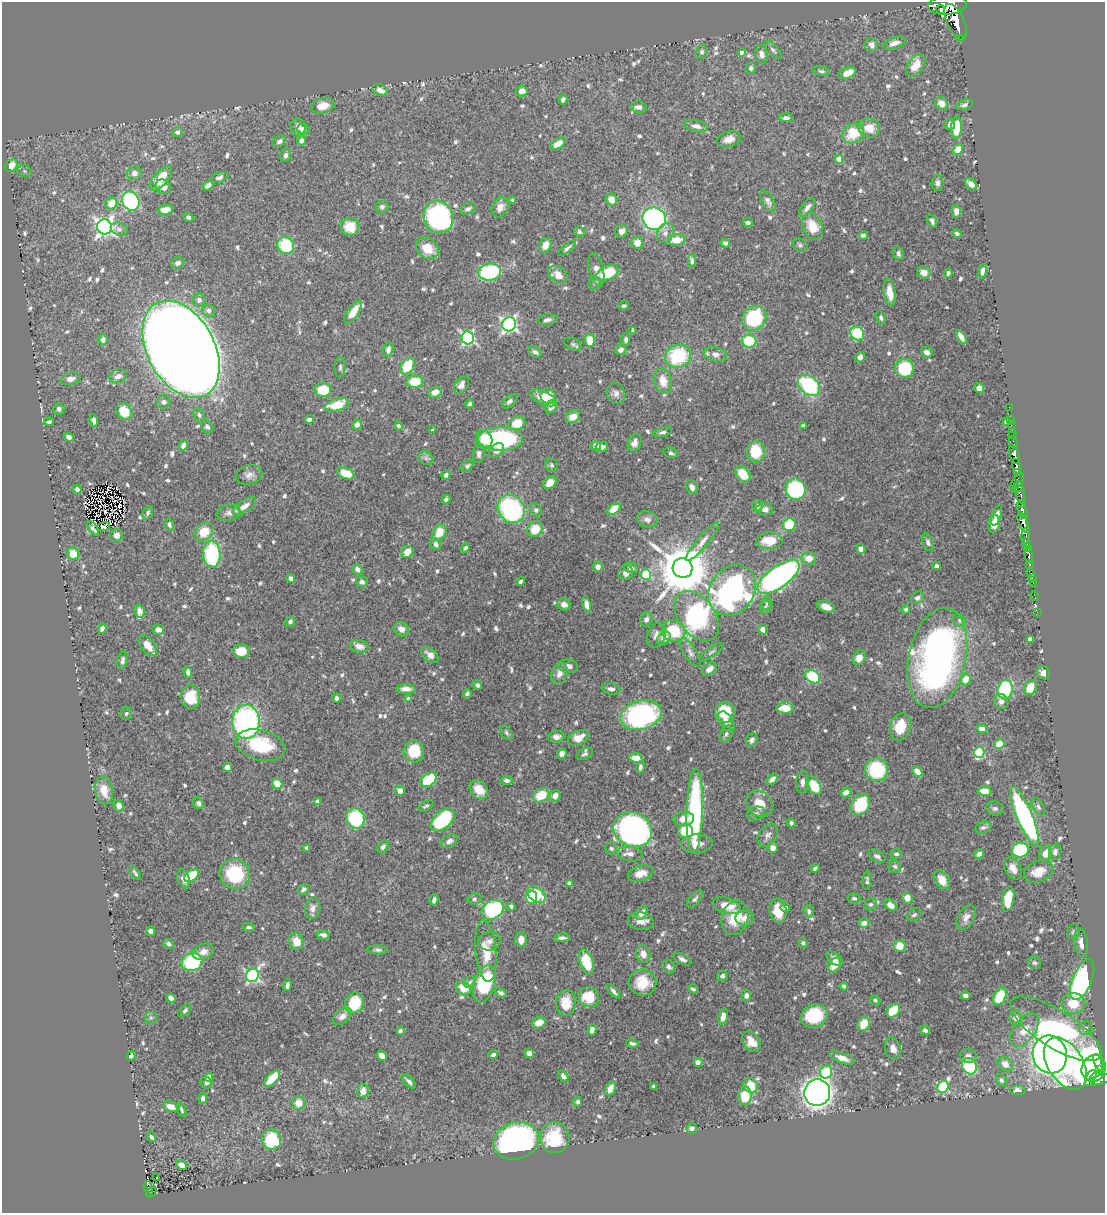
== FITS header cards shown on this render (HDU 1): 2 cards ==
NAXIS1  =                 1103
NAXIS2  =                 1211

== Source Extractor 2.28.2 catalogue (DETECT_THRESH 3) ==
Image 1103 x 1211 px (HDU 1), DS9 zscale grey, 1 PNG px = 1 image px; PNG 1107 x 1215 px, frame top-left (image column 1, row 1211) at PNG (2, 2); each listed source drawn as its Kron ellipse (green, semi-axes under 4 px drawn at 4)
Background 1.06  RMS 0.012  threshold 0.0358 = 3 sigma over >= 5 px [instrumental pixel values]
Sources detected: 761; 1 with non-positive FLUX_AUTO (blend fragments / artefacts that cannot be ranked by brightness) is neither listed nor drawn; of the other 760, the 500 brightest by FLUX_AUTO listed and drawn (260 fainter detections omitted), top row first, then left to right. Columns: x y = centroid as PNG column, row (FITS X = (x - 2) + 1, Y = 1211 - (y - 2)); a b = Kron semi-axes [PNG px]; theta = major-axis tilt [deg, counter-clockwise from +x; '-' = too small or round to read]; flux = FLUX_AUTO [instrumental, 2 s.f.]
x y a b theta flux
947 5 19 9 6 5600
941 9 4 3 - 360
956 22 19 8 -65 3800
960 38 2 2 - 11
894 43 12 5 18 5.4
871 45 7 6 - 4.6
773 50 11 5 -47 2.5
702 52 7 5 74 2.2
742 53 4 4 - 3.8
762 54 9 6 -76 5
916 65 12 7 55 11
751 68 5 5 - 2
821 71 9 4 -11 1.7
847 73 9 5 22 11
380 90 8 5 -27 5
522 91 6 5 - 5.4
563 99 5 4 - 3.2
941 103 7 6 - 7.2
964 105 9 5 16 2.4
323 106 11 7 12 12
638 107 8 5 -7 3.1
786 118 7 4 -3 2.2
950 124 6 5 - 4
696 126 12 5 -13 4.5
298 127 8 7 - 4.2
956 127 11 5 89 24
869 128 11 9 -12 12
303 129 6 5 - 3.9
177 132 5 5 - 2.2
853 133 11 9 31 22
729 139 12 7 17 6.4
302 140 5 4 - 3.7
279 141 7 5 31 2.7
558 144 9 5 31 9.2
958 149 5 5 - 11
286 155 7 5 79 2.8
839 159 4 4 - 10
11 166 7 5 44 11
24 171 7 5 -23 1.8
134 173 7 6 - 3.5
219 177 9 5 19 2.5
161 178 15 7 49 18
938 183 8 6 90 2.6
971 184 7 4 -46 6.5
208 185 6 4 36 3.2
163 187 8 6 -41 6.2
513 200 4 3 - 1.8
611 200 6 5 - 8.3
131 201 10 8 -59 110
768 201 12 6 -60 3.2
111 203 6 5 - 12
382 207 6 6 - 2.1
500 207 10 8 61 6.1
807 207 11 5 52 4.6
468 209 8 5 24 2.6
165 210 8 5 6 9
956 211 6 5 - 4.3
188 217 5 4 - 2.1
438 217 16 14 -67 230
654 219 12 11 - 160
932 221 6 5 - 2.2
748 223 5 3 - 2.4
105 227 7 7 - 390
350 227 9 8 - 16
813 227 14 9 -64 19
119 229 8 6 -25 2.6
622 231 7 6 - 3.9
579 232 5 5 - 1.7
665 233 10 8 61 4.3
957 234 5 3 - 1.8
863 235 5 4 - 1.9
677 240 8 6 5 13
637 243 6 6 - 8.5
725 243 5 4 - 2.2
286 245 9 8 - 39
545 245 8 5 63 7.1
800 245 8 6 -17 2.1
427 248 12 9 -38 15
567 248 11 4 39 2.6
898 253 7 5 -76 2.5
692 261 7 4 -88 2.1
178 263 7 5 22 2.8
596 270 17 7 -77 6.1
982 271 7 4 72 3.2
490 272 11 8 8 74
608 273 12 7 23 35
924 273 7 5 -22 6.1
948 273 4 3 - 1.7
558 275 11 7 -34 8.2
594 283 6 6 - 1.8
890 293 13 6 -80 12
199 300 6 6 - 3.2
624 306 5 4 - 1.7
209 311 6 6 - 3.1
353 312 13 5 56 11
881 317 7 5 -72 1.8
754 318 13 11 48 63
548 320 10 5 7 2.8
509 324 7 7 - 240
633 330 4 3 - 2
857 333 7 6 - 41
961 337 8 4 -59 4.8
468 338 6 6 - 150
626 339 6 4 83 2.2
103 340 5 4 - 3.6
590 340 6 5 - 17
749 341 7 6 - 39
573 344 9 5 -24 1.9
181 349 52 33 -61 6400
388 350 7 5 76 3.9
621 350 6 5 - 3.2
535 352 7 5 -29 2.6
927 352 6 5 - 3
715 354 12 7 -12 4.4
678 356 13 11 19 52
860 357 5 4 - 4
407 366 9 6 58 29
340 367 10 5 90 2
904 368 9 9 - 44
118 376 9 6 18 4.3
70 379 10 6 13 4.6
663 381 13 9 -74 11
415 382 8 6 4 21
461 385 10 6 56 4.2
809 385 12 9 -41 77
979 388 5 4 - 5.8
323 390 8 6 -3 26
435 392 7 5 21 5.7
616 393 11 9 -68 4.3
548 396 8 7 - 12
543 398 14 6 -25 13
509 401 9 5 38 2.4
164 402 7 6 - 2.5
470 404 4 4 - 1.9
337 405 12 6 17 23
551 407 7 5 57 5.4
1009 407 2 2 - 11
59 409 6 5 - 2.6
124 411 9 7 -50 17
199 415 7 5 -55 2.1
573 417 7 6 - 8.1
309 419 4 4 - 3.6
1010 419 2 2 - 13
94 420 6 4 -83 3
49 422 5 4 - 2.2
1006 422 4 4 - 2.1
517 423 8 6 20 18
357 425 5 5 - 4
1011 425 2 2 - 15
398 426 4 3 - 1.8
803 426 4 4 - 2
207 427 7 5 -47 2.3
433 430 4 3 - 1.9
663 432 9 4 13 2.4
1012 432 3 2 - 13
1013 436 3 3 - 37
69 437 5 4 - 4.4
484 439 9 7 -52 12
500 439 22 11 0 110
1013 442 6 2 -71 30
634 443 9 6 64 5.2
183 445 6 4 61 3.8
596 446 5 4 - 9.5
602 447 6 5 - 2.8
497 451 8 6 46 5.4
756 452 11 9 88 27
671 453 7 5 -17 1.9
479 454 9 6 84 3.1
1014 454 10 4 -73 1200
426 458 7 6 - 2.5
551 465 6 6 - 1.9
467 466 7 5 38 1.9
1016 467 8 3 -79 1500
1017 472 4 3 - 340
346 473 9 5 -22 14
743 474 9 6 -54 14
249 475 13 9 12 5.2
446 475 5 4 - 2.8
1017 482 9 4 53 140
550 483 7 5 44 9.2
692 487 7 5 -65 3.5
1017 488 6 3 45 360
77 489 4 4 - 2.6
796 489 10 10 - 83
1020 492 11 3 -81 740
446 499 5 4 - 2.1
1022 503 4 3 - 290
244 506 13 6 32 4.8
757 506 6 5 - 2
511 509 15 12 -51 110
614 509 7 5 39 15
765 509 8 6 -4 4.1
536 510 7 5 -53 1.8
1022 511 9 4 -70 490
148 513 7 4 64 1.8
229 513 11 8 11 3.5
996 516 10 5 71 3.8
647 519 10 8 -14 3.7
1023 522 11 4 -69 2200
994 524 9 6 81 9.6
169 525 6 4 -73 2.3
789 525 6 6 - 34
104 527 6 3 6 3
93 528 8 4 -56 2.5
535 529 8 7 - 16
204 532 10 8 47 16
439 532 9 6 57 15
117 535 6 6 - 4.3
1026 535 8 3 82 370
769 541 13 8 0 16
702 542 25 5 50 6.4
928 542 9 5 -68 2.6
1026 543 4 4 - 970
436 544 6 5 - 2.6
1028 547 4 3 - 400
466 548 5 4 - 1.9
861 549 5 4 - 4.1
407 552 6 5 - 9.8
73 554 6 5 - 13
212 554 13 8 -88 72
1029 555 7 3 -86 210
809 558 7 6 - 8.8
1030 564 3 3 - 200
936 566 4 4 - 2.3
598 567 5 5 - 4.3
631 568 7 5 -16 2.8
683 568 10 9 - 4900
357 569 5 5 - 4.1
626 573 7 7 - 4
1031 574 3 3 - 35
646 575 5 5 - 37
778 577 25 10 36 300
291 578 4 4 - 3
1032 578 2 2 - 9.2
362 582 6 5 - 2.9
520 582 4 3 - 1.9
1033 583 2 2 - 12
732 590 27 22 54 350
1035 596 5 2 - 15
917 598 7 6 - 3.8
767 603 7 5 79 1.7
564 604 7 6 - 4.6
586 604 8 4 -79 4
765 607 7 5 69 1.7
826 607 9 5 -18 5.2
906 610 4 4 - 1.9
140 611 6 5 - 4.8
1037 612 2 2 - 8.7
697 616 28 18 -53 200
646 619 7 6 - 3
960 620 7 5 -48 1.7
290 622 5 4 - 2
102 628 5 4 - 4
401 629 8 6 -37 5.1
762 629 6 4 -65 6.2
158 630 6 5 - 3.6
674 631 12 11 - 31
656 635 13 8 68 5
664 639 8 6 44 5.8
1030 639 4 4 - 4.7
148 646 12 7 -51 8.4
359 646 9 6 -11 5.7
241 651 8 6 0 15
690 652 16 6 -56 4
711 652 14 4 35 2.2
430 655 10 6 -41 5.1
859 658 7 6 - 7.3
937 658 51 28 78 340
122 660 9 5 79 3
568 666 10 6 -7 4.5
709 669 8 5 38 5.8
188 672 6 3 -84 2.9
559 673 11 8 71 5.2
1043 673 7 6 - 4.6
813 677 8 6 -36 50
965 679 6 5 - 7.7
477 685 5 4 - 2.6
1030 687 8 6 65 14
406 689 10 4 0 4.8
611 689 9 5 -9 3
1005 689 9 7 80 73
467 694 4 4 - 2.3
191 697 12 9 -84 25
336 698 5 4 - 2.5
408 699 4 4 - 2.2
1001 702 8 7 - 3.8
785 708 8 5 1 13
725 712 10 9 - 27
126 713 6 5 - 1.8
641 715 21 14 16 140
246 722 17 14 -90 160
726 722 11 6 -57 6.2
900 727 14 10 71 18
982 729 5 4 - 5.5
506 733 8 5 -60 1.8
726 734 9 6 63 2.4
556 737 8 5 7 3.9
578 738 11 7 24 8.7
752 740 7 5 64 3.1
999 744 5 5 - 14
260 745 25 15 -14 47
414 751 11 10 - 27
979 752 5 5 - 46
562 754 5 4 - 4.3
585 754 9 5 27 2
636 758 7 4 -4 8.3
227 767 4 4 - 5.5
640 767 6 4 82 2.8
877 770 11 11 - 50
917 772 5 4 - 8.9
772 779 7 4 42 3.6
428 780 9 6 33 41
506 780 6 4 -8 2.6
802 782 11 6 83 4
277 783 6 5 - 10
814 785 10 6 -59 22
104 790 14 9 -80 12
479 790 10 8 -48 11
400 791 5 5 - 5
984 791 7 5 -4 8.7
846 792 6 4 37 4.1
541 795 9 6 32 21
555 796 6 5 - 5.7
317 801 4 4 - 3.2
199 803 6 5 - 2.9
760 804 14 12 -47 14
860 805 11 8 57 52
119 806 6 5 - 5.8
426 806 8 4 29 1.8
1038 807 9 5 -58 2.3
995 808 9 7 -11 2.7
695 811 43 8 88 120
756 814 9 6 21 2.7
1024 816 31 8 -67 190
355 818 10 9 - 49
684 819 10 7 6 8.6
443 820 14 8 44 64
791 823 4 3 - 2.2
983 827 8 6 16 2.9
633 830 20 17 -24 320
686 831 7 7 - 25
768 835 13 8 56 4.1
449 841 9 6 31 3.6
696 844 16 9 2 9
383 847 7 5 56 2.9
306 848 4 3 - 2.3
611 848 6 5 - 1.9
773 848 5 5 - 4.7
1020 850 8 7 - 59
1055 852 8 6 83 3.6
1046 853 8 6 78 7.2
630 854 13 7 -8 4.4
896 854 5 5 - 2.1
979 854 5 4 - 3.4
877 856 9 5 -33 2.5
895 866 6 6 - 2
815 868 4 3 - 2
1013 868 12 7 -62 6.2
1038 872 15 10 22 11
135 873 8 3 -53 1.8
641 873 13 7 18 7.9
235 874 15 14 - 49
192 876 8 5 38 34
184 879 10 5 -71 4.5
942 880 10 7 -57 9.6
867 881 9 4 87 2.1
569 883 4 4 - 4.7
303 889 6 4 36 2.6
536 895 10 7 -39 30
531 897 6 5 - 41
854 898 6 5 - 1.7
907 898 6 5 - 7.2
474 899 7 5 8 2
695 899 10 5 48 2.2
1008 899 13 6 80 20
434 900 5 4 - 3.4
871 904 6 5 - 1.7
890 905 7 5 -37 5.4
511 906 4 3 - 2.3
727 906 14 7 -17 13
313 908 11 7 81 4.3
785 908 5 4 - 1.8
492 910 12 9 34 92
778 911 12 8 -83 18
809 911 6 5 - 2.2
642 913 7 5 56 6.4
914 915 8 5 29 1.9
966 917 13 8 60 5.7
735 918 17 13 73 21
745 918 9 7 -1 6.9
641 921 13 9 -11 7
864 923 5 4 - 4.3
248 927 6 4 -6 2.1
151 931 5 4 - 3.5
1073 932 7 6 - 2
324 935 6 4 -13 3.5
562 938 8 4 7 2.5
521 940 7 5 -89 7.3
296 941 8 7 - 11
489 941 11 9 9 4.6
803 943 5 4 - 1.8
1081 943 14 6 -83 5.9
168 944 5 4 - 2.1
900 946 6 6 - 11
378 950 10 4 -4 2.2
486 951 31 10 -85 20
203 952 11 7 21 6.5
643 954 9 7 -76 6.6
682 959 10 5 -27 2.9
834 959 9 5 -36 4
192 962 10 9 - 55
586 962 13 6 -71 26
1035 963 6 6 - 1.9
834 965 8 6 52 11
668 967 7 6 - 2.6
252 975 7 6 - 160
722 976 5 5 - 2.4
1082 980 21 9 68 150
470 982 6 5 - 1.8
643 982 13 13 - 19
484 984 19 10 73 65
287 985 6 3 85 2.8
844 986 4 3 - 1.7
463 988 8 6 -38 12
693 989 5 3 - 2.2
614 991 9 3 -50 2.5
501 993 6 4 -29 2.5
746 996 5 5 - 3.6
966 996 5 3 - 2.2
1000 996 9 6 64 36
589 997 10 9 - 21
171 998 5 4 - 3.1
875 1000 5 4 - 1.7
354 1003 11 9 61 27
566 1003 13 10 87 16
1073 1003 12 10 2 16
185 1010 8 4 44 1.8
893 1011 8 5 47 23
342 1016 11 7 38 5.2
723 1016 8 4 80 5.1
814 1016 14 11 22 40
151 1018 6 5 - 2
1016 1018 7 6 - 4.6
539 1023 7 5 21 7.8
864 1024 8 6 63 14
1086 1028 7 6 - 2.6
1056 1029 52 18 -32 190
592 1030 5 4 - 3.5
925 1030 5 4 - 2
1024 1030 19 10 54 13
400 1031 4 4 - 2.4
751 1042 11 7 -54 9.5
632 1043 6 4 -13 1.8
893 1048 11 8 -74 6.9
529 1053 4 4 - 3.9
493 1055 4 4 - 2.9
1050 1055 19 17 -75 470
131 1056 5 3 - 2.2
382 1056 6 4 -37 7.7
968 1056 8 7 - 3.5
842 1058 13 5 -20 7.2
698 1062 4 4 - 5.1
1065 1063 29 17 -58 250
1099 1063 9 4 -66 420
1005 1064 8 6 -39 6.6
969 1066 8 7 - 55
1094 1068 14 12 67 630
1100 1069 3 2 - 130
826 1072 7 6 - 31
563 1076 6 4 -50 2.9
1091 1076 6 2 48 100
1097 1076 9 3 36 620
209 1077 4 4 - 8.4
272 1078 10 5 47 25
1001 1080 6 5 - 1.8
1100 1080 15 4 15 650
409 1081 9 4 -45 2.8
206 1082 6 5 - 2.4
751 1085 8 7 - 16
653 1086 3 3 - 1.7
943 1087 6 5 - 87
610 1089 7 5 63 8.3
1018 1090 8 5 -3 5.7
363 1091 7 5 77 6.6
817 1093 13 13 - 580
745 1096 9 6 84 20
203 1098 5 4 - 2.6
577 1102 5 4 - 1.9
298 1103 7 6 - 9.6
171 1107 8 5 -17 9.9
181 1110 7 4 -67 1.9
692 1129 5 5 - 3.7
151 1137 6 4 -55 2
555 1138 15 14 - 43
271 1140 10 9 - 40
516 1141 23 18 17 390
182 1165 6 4 -34 5.5
156 1178 3 3 - 2.9
148 1188 8 3 -77 90
151 1192 6 4 47 88
At the frame edge (FLAGS 8, measured only in part): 1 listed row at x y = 947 5
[260 fainter detections neither listed nor drawn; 1 non-positive-flux detection neither listed nor drawn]